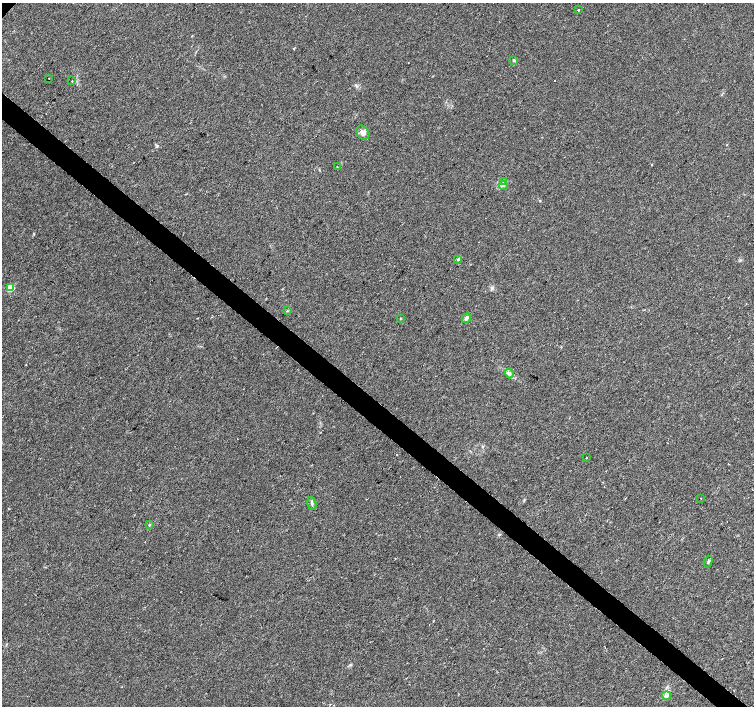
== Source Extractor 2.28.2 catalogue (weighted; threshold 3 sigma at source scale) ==
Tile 6 of 4 x 4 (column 2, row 2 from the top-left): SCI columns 1510-3012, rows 3049-4455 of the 6019 x 6031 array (HDU 1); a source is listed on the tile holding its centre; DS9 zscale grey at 2 x 2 block average (1 PNG px = mean of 2 x 2 image px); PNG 756 x 708 px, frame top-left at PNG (2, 3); each listed source drawn as its Kron ellipse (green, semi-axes under 4 px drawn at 4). Shown black and unused: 4% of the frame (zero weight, under 2 of 3 exposures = <1% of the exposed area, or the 3 px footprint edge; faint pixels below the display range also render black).
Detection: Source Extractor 2.28.2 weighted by HDU 2 'WHT'; one run over the whole footprint, this tile lists its part. Background 0.0471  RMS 0.0062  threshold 0.0278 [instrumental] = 3 sigma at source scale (4.5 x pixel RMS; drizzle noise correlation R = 1.50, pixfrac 1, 0.0396/0.0396 arcsec/px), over >= 5 px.
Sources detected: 21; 1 cosmic-ray / hot-pixel residue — neither listed nor drawn; the other 20 listed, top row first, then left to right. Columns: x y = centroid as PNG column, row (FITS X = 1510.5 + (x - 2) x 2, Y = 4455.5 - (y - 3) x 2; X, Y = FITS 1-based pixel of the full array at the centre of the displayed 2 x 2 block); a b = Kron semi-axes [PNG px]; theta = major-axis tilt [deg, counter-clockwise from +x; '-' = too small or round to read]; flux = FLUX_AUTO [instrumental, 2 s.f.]
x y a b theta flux
578 10 2 2 - 9.7
514 60 4 3 - 1.5
49 78 2 2 - 0.78
72 81 2 2 - 3.2
363 133 8 6 -52 6.7
337 166 2 2 - 0.66
504 182 4 3 - 2.4
503 186 4 4 - 2.8
458 259 4 3 - 1.4
10 288 3 3 - 55
287 311 3 3 - 1.2
401 318 3 2 - 0.82
466 318 5 3 - 4.9
509 374 5 3 - 2.9
586 458 2 2 - 4.9
701 498 2 2 - 0.8
312 504 7 2 -75 2.3
149 525 3 2 - 1.1
708 562 6 2 72 2
667 696 4 4 - 2.8
Diffuse or blended objects may show on this block-average render without a row.